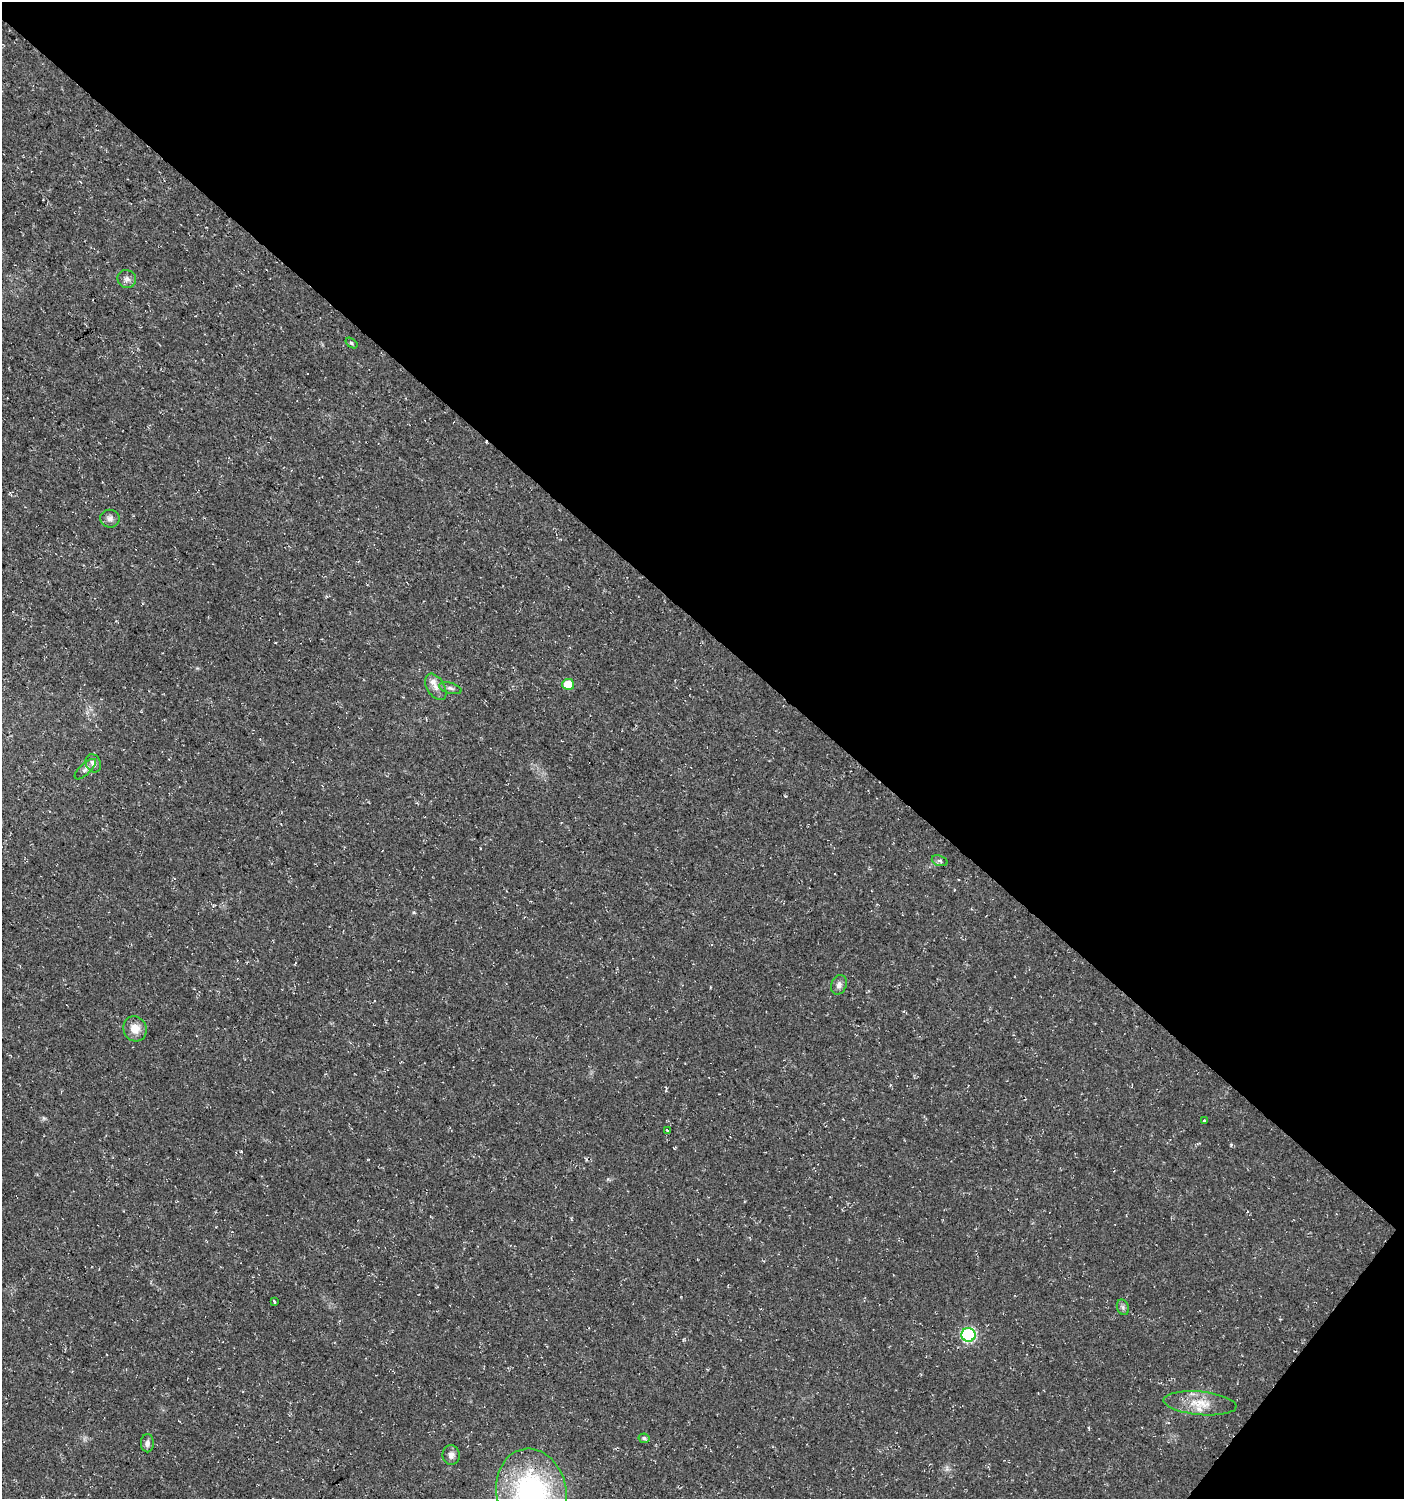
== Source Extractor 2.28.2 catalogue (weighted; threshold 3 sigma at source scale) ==
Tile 8 of 4 x 4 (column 4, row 2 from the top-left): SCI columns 4448-5849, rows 2997-4493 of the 6029 x 6004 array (HDU 1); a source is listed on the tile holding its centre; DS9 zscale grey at full resolution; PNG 1406 x 1501 px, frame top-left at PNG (2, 2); each listed source drawn as its Kron ellipse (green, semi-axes under 4 px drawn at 4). Shown black and unused: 43% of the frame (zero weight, under 3 of 4 exposures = <1% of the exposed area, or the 3 px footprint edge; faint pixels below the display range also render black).
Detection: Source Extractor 2.28.2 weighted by HDU 2 'WHT'; one run over the whole footprint, this tile lists its part. Background 0.0176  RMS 0.0035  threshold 0.0156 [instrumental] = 3 sigma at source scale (4.5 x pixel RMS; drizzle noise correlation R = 1.50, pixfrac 1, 0.0396/0.0396 arcsec/px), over >= 5 px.
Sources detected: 22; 1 inside a brighter listed object's ellipse — not listed separately; the other 21 listed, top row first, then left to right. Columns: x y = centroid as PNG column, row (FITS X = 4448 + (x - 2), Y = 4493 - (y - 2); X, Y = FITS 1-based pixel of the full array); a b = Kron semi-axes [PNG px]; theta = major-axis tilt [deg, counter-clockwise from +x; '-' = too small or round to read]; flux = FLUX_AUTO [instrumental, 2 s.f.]
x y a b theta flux
127 279 9 9 - 1.5
351 343 7 4 -37 0.52
110 519 9 9 - 1.6
568 684 6 5 - 6.6
436 687 14 8 -58 2.4
450 688 11 5 -15 1.1
93 763 9 7 -64 1.7
85 769 13 5 43 1.2
940 861 8 5 -18 0.82
839 985 10 7 69 1.5
135 1029 13 11 -65 3.9
1204 1120 3 2 - 0.48
667 1130 3 3 - 0.83
274 1301 3 3 - 1.3
1123 1307 8 6 -70 0.87
968 1335 7 7 - 44
1200 1403 36 11 -5 7.5
644 1438 5 4 - 0.86
147 1443 9 6 89 1.4
451 1455 10 8 -88 1.7
532 1494 45 35 -79 70
Isophote crosses this tile's border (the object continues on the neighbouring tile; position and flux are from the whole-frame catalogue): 1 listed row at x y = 532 1494